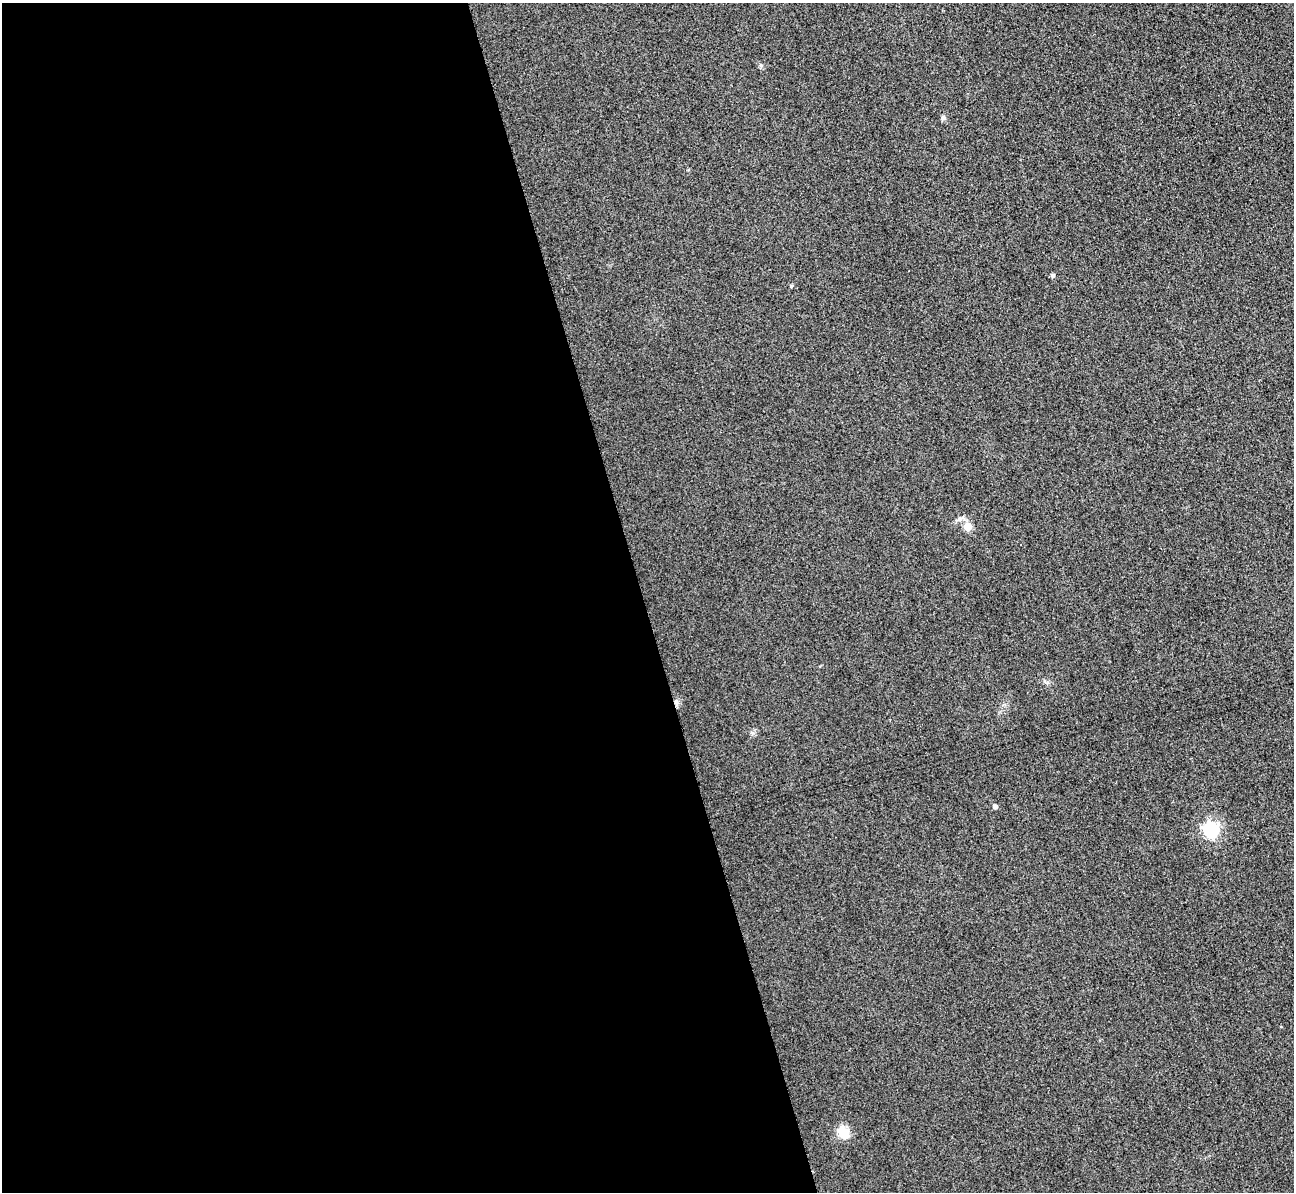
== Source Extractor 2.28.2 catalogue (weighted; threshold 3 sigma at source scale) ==
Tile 9 of 4 x 4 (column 1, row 3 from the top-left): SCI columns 29-1320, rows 1352-2541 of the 5225 x 5207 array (HDU 1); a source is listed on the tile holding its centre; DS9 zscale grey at full resolution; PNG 1296 x 1194 px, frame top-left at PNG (2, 3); no overlay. Shown black and unused: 50% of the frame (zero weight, under 3 of 4 exposures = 3% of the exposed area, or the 3 px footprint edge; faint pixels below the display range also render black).
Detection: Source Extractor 2.28.2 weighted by HDU 2 'WHT'; one run over the whole footprint, this tile lists its part. Background 0.315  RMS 0.024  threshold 0.108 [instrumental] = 3 sigma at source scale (4.5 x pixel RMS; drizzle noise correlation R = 1.50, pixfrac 1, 0.05/0.05 arcsec/px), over >= 5 px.
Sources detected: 8; all 8 listed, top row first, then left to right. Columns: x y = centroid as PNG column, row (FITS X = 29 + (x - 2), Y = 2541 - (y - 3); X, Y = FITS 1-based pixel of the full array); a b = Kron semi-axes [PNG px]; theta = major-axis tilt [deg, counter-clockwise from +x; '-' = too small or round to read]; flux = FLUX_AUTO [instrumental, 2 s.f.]
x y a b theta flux
943 117 6 5 - 5.5
1052 275 4 4 - 6.3
791 286 4 4 - 3.4
968 526 5 5 - 63
676 702 6 5 - 6
995 806 5 4 - 8
1211 830 6 6 - 550
844 1132 16 12 -51 34
Overlapping masked pixels (flux is a lower limit): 1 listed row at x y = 676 702